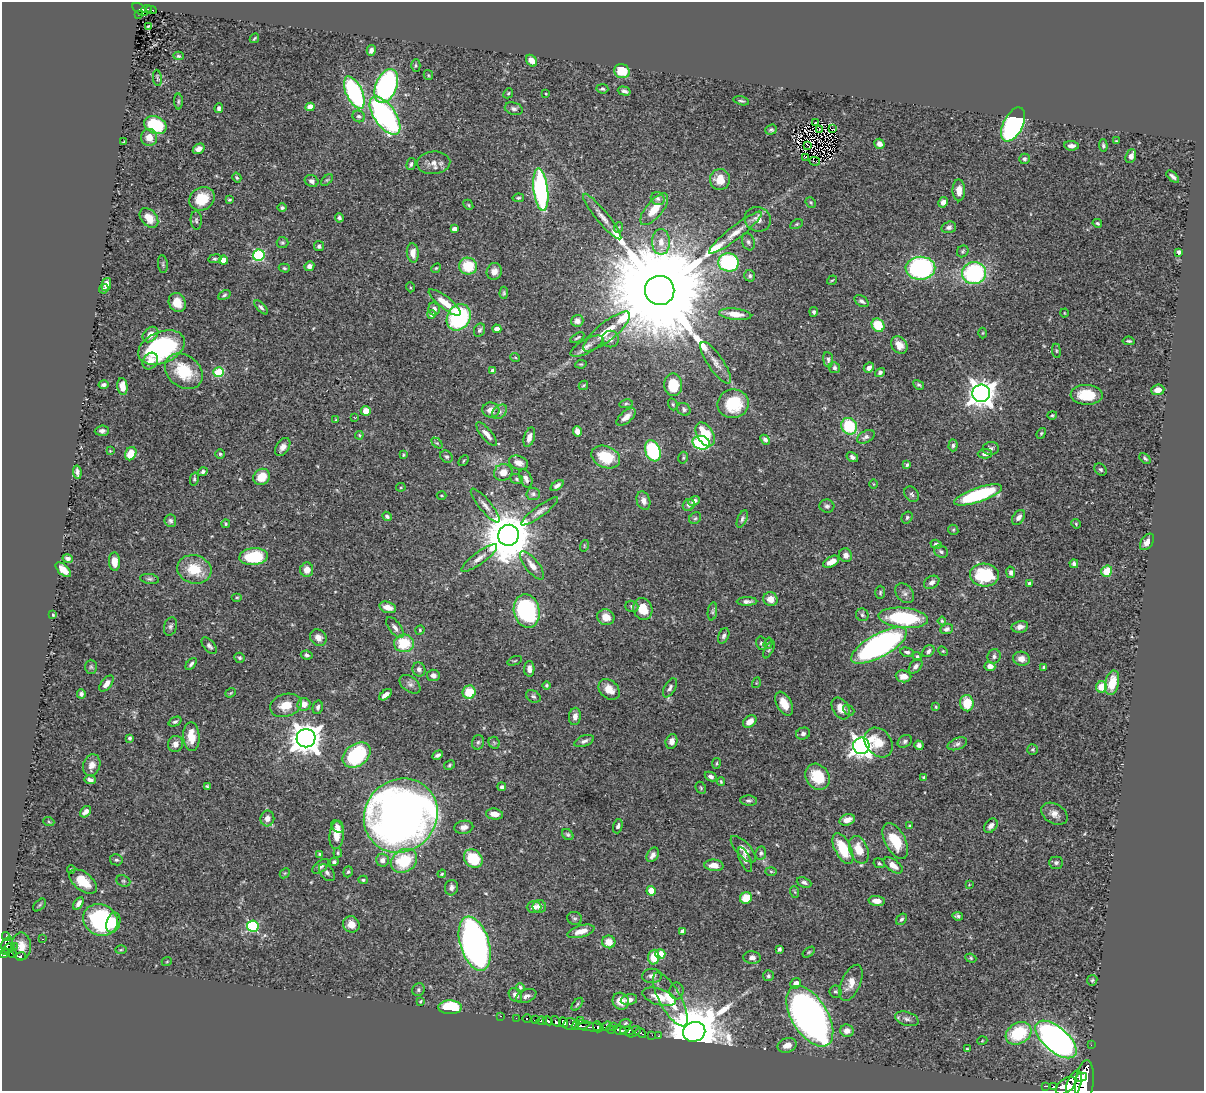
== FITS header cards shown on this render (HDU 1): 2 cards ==
NAXIS1  =                 1202
NAXIS2  =                 1089

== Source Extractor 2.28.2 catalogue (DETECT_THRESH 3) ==
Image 1202 x 1089 px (HDU 1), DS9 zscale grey, 1 PNG px = 1 image px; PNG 1206 x 1093 px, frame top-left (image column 1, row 1089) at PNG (2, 2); each listed source drawn as its Kron ellipse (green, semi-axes under 4 px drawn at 4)
Background 0.629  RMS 0.017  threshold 0.0519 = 3 sigma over >= 5 px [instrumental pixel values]
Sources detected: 474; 2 with non-positive FLUX_AUTO (blend fragments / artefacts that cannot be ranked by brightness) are neither listed nor drawn; the other 472 listed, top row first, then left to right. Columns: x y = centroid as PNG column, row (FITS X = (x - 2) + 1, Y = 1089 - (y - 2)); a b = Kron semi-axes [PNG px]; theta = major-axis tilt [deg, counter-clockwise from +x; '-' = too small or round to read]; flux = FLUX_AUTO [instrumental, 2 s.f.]
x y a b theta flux
140 9 9 4 -36 44
147 9 5 2 - 32
151 10 5 2 - 16
138 14 3 2 - 7.9
148 26 3 2 - 0.96
254 38 5 3 - 1.3
371 50 5 4 - 4.5
178 56 5 4 - 1.8
531 61 6 5 - 10
416 65 6 4 90 1.8
622 71 8 7 - 30
428 75 5 4 - 1.3
157 78 8 2 -82 1.4
386 86 17 10 68 260
602 89 6 4 -5 2
624 91 7 4 -16 3.1
354 93 17 8 -65 180
508 93 5 4 - 1.6
546 94 3 2 - 1.1
178 101 8 4 89 1.7
741 101 8 3 -13 1.8
310 107 4 4 - 16
219 108 5 4 - 3.4
514 109 9 6 -16 3.3
359 116 6 5 - 2.7
385 116 22 10 -55 290
815 123 3 2 - 1.5
1013 124 18 10 63 250
155 125 12 8 -22 65
819 129 3 2 - 0.46
833 129 3 2 - 0.93
771 130 6 5 - 2
149 137 8 8 - 12
1116 141 3 3 - 0.82
124 142 4 2 - 1.3
879 144 5 5 - 5.1
808 145 3 2 - 0.81
1071 146 7 4 -5 5
1103 146 6 4 -85 2.2
199 149 6 4 32 6.5
1131 156 7 5 67 5.2
806 157 3 2 - 0.81
1024 159 5 5 - 2.5
815 161 5 2 - 0.85
434 163 16 11 5 11
411 164 6 4 75 2.2
1173 177 8 3 -42 3.6
237 178 5 4 - 1.8
720 179 10 10 - 15
327 180 7 4 44 1.6
311 181 7 5 -23 3.8
541 190 21 7 -83 220
959 190 11 6 -89 9.7
518 198 6 4 10 1.7
202 199 13 11 30 29
658 199 7 6 - 3.3
230 200 4 3 - 1.4
811 202 6 4 -47 1.7
943 202 5 4 - 6.6
468 205 5 4 - 1.5
282 208 5 4 - 2
654 209 19 8 50 20
602 217 29 6 -50 11
149 218 11 7 -50 18
339 218 4 3 - 2.9
758 219 13 12 - 10
196 220 9 5 -88 2.8
1097 223 5 3 - 2.1
797 224 7 4 27 1.7
619 227 5 3 - 0.99
949 227 7 5 18 3.6
454 229 4 4 - 8.3
735 233 33 6 38 16
282 242 6 5 - 2
661 242 13 9 90 11
748 242 8 6 -71 3.3
319 246 5 5 - 3.2
963 251 6 5 - 1.8
1179 252 4 3 - 3
413 253 9 6 -84 9.1
259 255 6 5 - 120
215 259 7 4 8 2
224 260 4 4 - 15
728 262 10 9 - 130
163 264 9 5 -83 2.6
309 266 5 5 - 5.8
468 266 9 8 - 34
284 268 5 4 - 1.6
436 268 5 4 - 1.4
920 268 15 11 1 200
494 271 8 7 - 7.7
974 273 12 11 - 140
750 276 6 5 - 2.3
832 280 5 3 - 1.2
106 284 7 4 78 8.6
410 287 5 3 - 1.1
104 289 5 3 - 2.1
660 290 15 14 - 55000
504 293 6 4 88 1.9
224 295 6 4 30 2.3
861 301 8 5 -34 3
445 302 19 6 -38 19
177 303 10 8 -62 16
261 307 9 4 -46 2.8
434 309 6 5 - 4.6
814 312 5 4 - 2.3
1064 313 4 3 - 0.98
432 314 4 4 - 3.4
735 314 16 5 -6 14
459 317 14 11 56 130
577 321 6 6 - 5.5
878 325 7 6 - 39
497 329 4 4 - 6.2
479 330 7 5 64 3
607 331 29 9 40 25
983 333 5 3 - 1
150 334 9 6 44 9.7
577 338 8 3 31 1.9
610 339 8 8 - 5.3
1129 341 6 3 -6 2
899 345 9 7 -52 10
587 346 18 7 28 8.3
161 347 24 15 23 120
1056 351 7 3 -82 1.6
515 357 5 3 - 1
828 360 8 5 -83 2.8
150 361 9 7 54 8.4
716 363 25 7 -56 11
581 364 6 4 10 1.4
834 368 5 5 - 2.6
869 368 5 4 - 4.7
493 370 4 4 - 3.4
184 371 21 16 -38 44
219 372 5 5 - 70
880 372 5 4 - 2.6
103 385 5 3 - 2.8
583 385 5 3 - 1.1
673 385 11 9 -87 38
919 385 6 4 -29 1.9
122 386 8 5 -83 9.7
1158 390 6 5 - 9.1
981 393 9 8 - 1300
1087 395 16 10 -2 34
626 404 7 4 8 1.7
673 404 6 4 -70 1.7
733 404 15 14 - 49
684 409 7 6 - 3
491 410 8 7 - 10
366 411 5 4 - 11
500 412 8 6 43 3.9
1052 415 5 4 - 1.4
355 417 3 2 - 0.77
626 417 11 5 41 7.8
336 420 4 4 - 1
849 426 8 7 - 56
102 431 7 5 5 3.6
577 431 5 4 - 9
1041 433 5 4 - 1.7
487 434 15 5 -50 7.9
705 434 13 8 -58 41
359 435 4 4 - 1.3
529 437 10 5 72 7.2
866 437 9 5 27 3.8
765 440 5 4 - 3.6
437 443 6 4 -44 1.5
701 443 9 6 -15 96
953 445 6 4 87 2.5
283 447 10 6 57 5.9
991 448 8 6 2 3.1
110 451 3 3 - 0.85
653 451 11 7 -68 100
131 454 7 5 63 18
220 454 4 4 - 1.7
985 454 7 5 2 4.4
403 455 4 3 - 1.2
447 457 7 5 -41 2.5
606 457 15 10 -23 36
852 457 6 4 -32 3.5
683 458 6 4 76 1.8
1145 458 6 4 -44 2.3
464 461 6 4 46 1.3
518 463 10 6 -20 8.8
907 465 4 3 - 2.3
1101 469 7 5 -44 2.2
77 472 7 3 -81 3.6
203 472 5 4 - 2.5
503 472 9 8 - 11
262 477 9 7 41 21
526 478 9 6 -65 5.7
194 479 7 4 77 1.6
517 479 6 5 - 2.1
873 484 4 3 - 1
557 486 7 4 37 3.6
401 487 4 4 - 1.4
533 494 7 6 - 3.1
912 494 8 6 -53 2.9
441 495 5 2 - 1.1
978 495 25 7 19 110
643 501 9 6 -72 6.2
694 501 6 4 26 5.2
689 505 6 5 - 3
485 506 21 6 -50 8
827 506 7 6 - 3.2
540 511 22 5 36 6.3
387 516 5 4 - 3.2
907 517 6 5 - 2
1018 517 8 5 55 4.9
695 518 6 5 - 2.1
742 519 9 4 67 2.9
170 521 6 6 - 3
226 524 4 3 - 1.4
1076 524 4 4 - 1.3
953 530 5 4 - 1.6
509 535 10 10 - 6200
1147 542 9 5 53 7.2
936 544 6 4 -17 2.8
584 546 6 3 73 1.2
941 552 7 5 -27 3.6
846 555 7 6 - 6.1
254 557 14 8 5 63
68 558 5 4 - 4.4
479 558 22 6 36 8.3
114 562 9 5 -87 12
831 562 8 5 31 10
1074 564 4 4 - 3.2
532 565 17 6 -52 9.9
194 569 17 14 -14 34
63 570 9 5 -44 14
307 570 7 6 - 11
1107 571 6 5 - 25
1011 572 6 4 -78 3
984 575 14 11 -3 71
149 579 10 5 -9 2.7
932 582 8 6 31 5.1
1030 583 4 4 - 3.3
880 592 7 5 88 1.9
905 593 11 8 -49 4.8
237 597 5 3 - 1.3
770 599 7 7 - 12
747 601 10 4 1 3.9
632 606 6 5 - 3.4
388 607 9 5 -16 11
643 609 11 9 -69 21
527 611 17 13 -77 160
712 611 9 4 81 2.1
53 615 3 3 - 1.3
862 615 6 6 - 2.2
606 617 9 8 - 13
903 618 25 10 -5 96
942 621 4 4 - 1.5
170 626 9 6 73 3.1
395 627 12 6 -54 5.3
1020 627 8 5 11 6.2
947 629 6 5 - 3.2
420 630 5 4 - 1.4
724 636 8 5 68 3.2
318 638 9 7 -45 6.4
404 643 10 9 - 39
761 643 7 5 -76 2
768 643 6 4 72 1.4
209 646 10 5 -51 3.7
879 646 31 11 29 370
769 650 9 4 63 1.7
928 651 7 5 44 3.1
943 651 5 4 - 1.3
907 652 7 4 -12 2.6
307 655 6 4 -10 2.4
917 656 4 4 - 1.9
994 656 7 6 - 3.4
240 658 5 4 - 2.2
1021 659 8 7 - 8.9
515 661 8 2 21 1.1
191 664 7 4 49 2.9
916 666 8 5 48 3.8
990 666 5 4 - 8.4
91 667 7 6 - 2.4
1044 667 4 3 - 2.3
419 669 7 6 - 4.3
529 669 8 5 89 5.9
433 675 6 6 - 4.2
903 676 8 6 -5 9.8
756 683 5 3 - 0.99
1112 683 12 6 76 20
106 684 9 5 51 7.4
410 684 12 7 -37 5.2
546 685 4 4 - 1.6
1102 687 6 5 - 21
670 688 10 5 61 3.9
609 689 12 9 -43 13
469 692 7 6 - 31
231 693 5 4 - 1.3
81 694 5 4 - 3.2
385 695 7 4 37 7.2
533 696 7 5 -31 2.6
967 703 8 7 - 29
304 704 6 6 - 11
784 704 13 7 -62 14
286 705 16 11 17 21
318 707 7 5 79 3.4
936 707 4 3 - 1.2
841 709 12 8 -58 12
849 710 6 4 -41 2
575 716 8 6 81 6.7
750 721 7 5 36 11
175 722 7 4 23 2.6
803 734 7 5 22 3.3
191 737 14 8 -87 21
129 738 4 3 - 3.1
306 738 9 9 - 1800
584 741 10 5 20 3.9
672 741 7 5 74 6.8
905 741 7 5 35 2.7
478 742 7 5 74 2.9
879 742 16 12 -49 21
494 743 6 5 - 2
175 744 8 7 - 7.5
957 744 10 5 21 3.6
919 745 5 4 - 4.2
861 746 8 8 - 740
1032 749 5 5 - 1.9
357 755 15 11 35 81
437 755 5 3 - 2.9
716 763 5 3 - 1.1
92 765 11 8 73 8.8
449 765 6 4 29 1.7
711 776 6 4 -27 3.3
818 777 14 11 -55 29
924 777 4 4 - 2.4
90 780 6 4 -8 4.9
721 782 4 3 - 1.4
207 786 4 3 - 1.6
502 787 4 4 - 3.2
701 788 6 5 - 1.7
749 801 8 5 -4 2.6
86 812 6 4 47 5.5
494 814 8 5 -8 12
1054 814 14 9 -31 9.2
401 815 38 35 45 1200
267 818 8 7 - 7.8
847 820 8 5 17 11
49 822 5 3 - 1.2
618 826 7 4 73 3.4
910 826 4 3 - 2.2
991 826 8 5 49 6
337 827 7 5 -48 4.5
464 827 9 6 9 6.4
337 835 14 7 84 15
568 835 6 5 - 2
895 841 19 10 -62 34
843 848 17 8 -63 41
743 849 17 7 -47 10
859 850 14 9 -68 21
338 853 5 3 - 1.4
761 853 7 5 79 2.7
320 854 4 4 - 1.8
653 855 8 5 59 5.3
473 859 10 8 -43 44
116 860 6 5 - 2.6
382 860 6 6 - 5.3
745 860 13 5 -66 5
404 861 14 11 33 54
334 862 4 4 - 2.8
879 863 6 4 -26 1.9
1056 863 7 6 - 2.9
714 865 9 5 -4 11
893 865 11 6 -36 10
321 866 10 5 38 3.2
71 869 4 3 - 1.1
771 871 6 4 -2 1.3
348 872 6 4 70 1.8
285 873 6 4 43 1.5
327 873 10 6 -49 3.7
442 874 4 3 - 1.2
363 880 5 4 - 1.8
83 881 16 9 -38 24
123 881 7 5 -21 2.3
804 882 7 4 -22 2.9
969 885 4 2 - 0.75
451 888 8 6 75 5
651 891 4 4 - 27
795 892 6 3 -71 1.1
746 898 6 5 - 27
877 901 8 5 -6 9.4
78 904 7 4 56 4.9
40 905 8 4 45 1.7
539 906 7 6 - 8.6
534 907 7 6 - 5
958 916 5 4 - 2.8
575 918 7 6 - 2.5
901 919 6 4 53 2.7
100 920 18 15 -28 130
113 923 10 7 74 12
351 924 8 8 - 13
253 926 6 5 - 120
581 931 14 6 15 13
683 932 4 4 - 7.2
6 937 4 3 - 12
43 939 2 2 - 0.77
609 942 6 6 - 14
475 944 28 14 -73 660
7 945 8 6 78 180
21 946 14 10 90 12
14 947 3 2 - 26
8 949 8 4 39 180
779 949 4 3 - 2.7
121 950 6 4 2 1.3
809 952 7 3 36 1.5
4 953 6 4 32 240
12 953 5 4 - 73
660 954 5 5 - 29
21 956 5 4 - 78
654 957 7 5 86 27
752 958 8 6 -5 5.3
971 958 6 4 -23 1.6
167 961 5 3 - 1
652 976 10 7 3 5.6
768 976 5 5 - 2.5
1092 980 5 5 - 1.8
796 983 6 5 - 5.9
851 983 19 9 67 13
520 987 4 4 - 1.9
418 990 7 6 - 2.1
677 991 8 7 - 3.3
835 992 6 6 - 2.4
515 995 7 6 - 5.7
526 996 11 6 23 5.1
659 997 17 8 -18 17
670 999 30 10 -61 29
629 1000 8 5 12 6
420 1001 3 3 - 1.1
621 1001 8 8 - 14
577 1004 7 3 50 1.7
450 1007 11 7 -1 76
500 1016 3 2 - 11
810 1016 34 18 -58 780
516 1018 2 2 - 3
527 1019 4 3 - 80
907 1019 12 6 -17 5.3
536 1020 4 3 - 88
542 1021 5 3 - 140
548 1021 5 3 - 230
556 1021 6 3 -49 230
580 1021 3 2 - 67
564 1022 5 4 - 320
625 1023 6 4 6 1.8
570 1024 6 6 - 230
580 1025 9 4 7 210
606 1026 6 3 36 85
614 1026 3 2 - 43
591 1027 13 3 -4 95
598 1027 5 3 - 140
611 1029 5 3 - 87
620 1030 7 3 -18 200
627 1031 7 4 -11 280
847 1031 7 6 - 6.6
634 1032 7 5 28 85
694 1032 11 10 - 8200
641 1033 6 3 -40 52
1019 1033 13 10 29 62
652 1035 2 2 - 3.6
658 1036 3 3 - 17
1056 1039 25 12 -41 540
982 1041 5 3 - 0.89
787 1045 10 7 16 8.4
1091 1045 2 2 - 4.5
967 1049 3 2 - 1.3
1081 1077 6 4 16 360
1084 1083 24 9 84 2000
1074 1084 14 7 70 1300
1046 1086 4 2 - 37
1066 1086 12 6 39 1100
1053 1087 4 3 - 63
At the frame edge (FLAGS 8, measured only in part): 1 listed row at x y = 1084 1083
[2 non-positive-flux detections neither listed nor drawn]